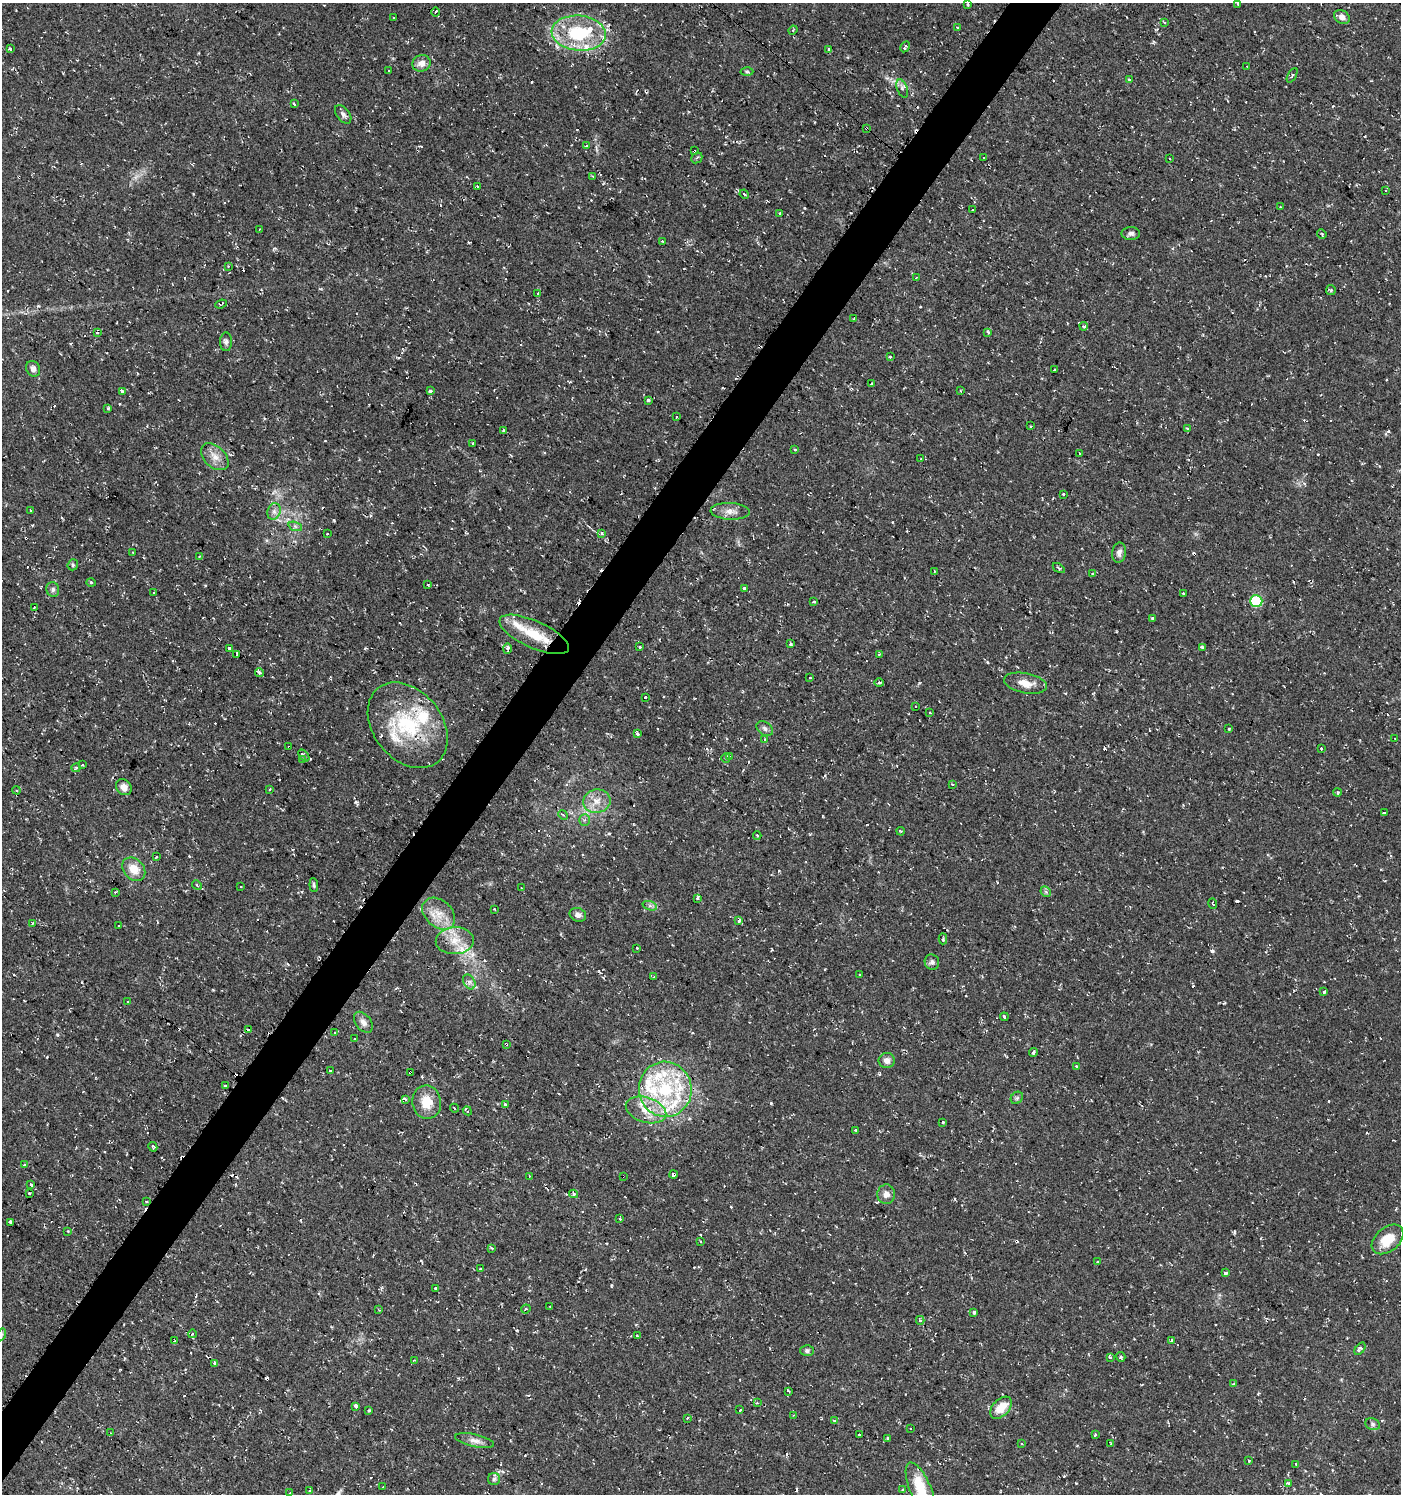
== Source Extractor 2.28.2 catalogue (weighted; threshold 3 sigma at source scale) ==
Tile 7 of 4 x 4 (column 3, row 2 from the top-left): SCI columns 3043-4441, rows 2985-4476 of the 6013 x 5974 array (HDU 1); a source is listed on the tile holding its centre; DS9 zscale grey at full resolution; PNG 1403 x 1496 px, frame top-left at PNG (2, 3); each listed source drawn as its Kron ellipse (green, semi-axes under 4 px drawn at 4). Shown black and unused: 4% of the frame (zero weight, under 2 of 3 exposures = <1% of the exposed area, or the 3 px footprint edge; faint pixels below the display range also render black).
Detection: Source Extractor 2.28.2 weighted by HDU 2 'WHT'; one run over the whole footprint, this tile lists its part. Background 0.0374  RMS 0.004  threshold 0.018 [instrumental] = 3 sigma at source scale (4.5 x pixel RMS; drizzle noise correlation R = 1.50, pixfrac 1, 0.0396/0.0396 arcsec/px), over >= 5 px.
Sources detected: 325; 65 cosmic-ray / hot-pixel residue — neither listed nor drawn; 18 inside a brighter listed object's ellipse — not listed separately; the other 242 listed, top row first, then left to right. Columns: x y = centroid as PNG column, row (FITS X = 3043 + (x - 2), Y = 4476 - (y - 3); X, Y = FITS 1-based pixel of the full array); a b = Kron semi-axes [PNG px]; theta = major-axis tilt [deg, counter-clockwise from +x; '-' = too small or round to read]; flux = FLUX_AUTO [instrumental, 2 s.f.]
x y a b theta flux
968 4 3 2 - 0.4
1238 4 3 3 - 0.61
435 12 4 3 - 1.5
394 17 3 3 - 2.2
1342 17 8 6 -33 2.3
1164 22 3 2 - 0.47
957 28 3 2 - 0.66
793 30 5 4 - 0.52
579 33 27 17 -5 25
905 47 6 3 61 1.9
10 49 4 3 - 0.45
829 50 4 3 - 0.85
421 63 9 8 - 2.8
1247 66 2 2 - 0.24
389 71 2 2 - 0.4
747 72 6 4 -1 0.57
1292 75 8 3 61 0.55
1129 80 3 3 - 0.68
902 89 9 5 -69 1.2
294 104 3 2 - 0.49
343 114 10 6 -52 1.4
867 129 3 2 - 0.6
587 146 4 3 - 0.68
694 151 4 3 - 1.7
984 157 3 3 - 1.7
697 158 6 5 - 0.67
1170 158 3 3 - 0.77
593 176 3 3 - 0.34
477 186 4 3 - 0.41
1386 191 3 2 - 0.5
744 194 5 3 - 0.41
1280 207 2 2 - 0.35
972 210 3 3 - 0.67
780 213 3 3 - 2.4
259 229 3 2 - 0.33
1131 233 9 6 1 1.3
1322 234 5 4 - 0.42
662 241 3 2 - 0.57
228 266 3 3 - 0.57
916 278 3 2 - 0.61
1331 290 5 5 - 0.59
538 293 3 3 - 2
221 304 6 2 20 0.44
854 319 4 2 - 0.36
1084 326 4 3 - 0.7
97 332 4 3 - 0.72
988 332 4 3 - 0.55
226 342 9 6 89 1.2
890 356 3 3 - 1.2
33 369 8 7 - 2
1055 369 3 2 - 0.33
871 383 3 3 - 1.1
122 391 4 3 - 2.3
430 391 3 3 - 0.67
961 391 3 2 - 0.33
648 400 4 3 - 1.6
108 408 4 3 - 0.53
676 416 3 3 - 0.82
1030 426 3 2 - 0.35
1187 428 3 3 - 0.81
504 430 4 3 - 1.1
473 443 4 3 - 0.36
795 449 3 2 - 0.48
1079 453 3 2 - 0.43
215 457 16 10 -44 4.1
921 459 2 2 - 0.27
1063 494 3 3 - 2
30 510 3 2 - 0.36
274 511 8 6 70 1.6
730 511 19 8 -3 3.4
295 526 7 4 -19 0.9
602 533 3 3 - 3.1
327 534 3 2 - 0.44
133 552 3 3 - 0.85
1119 553 10 7 81 1.7
199 556 4 3 - 0.35
73 565 5 5 - 0.68
1059 568 6 3 -34 0.5
934 571 3 2 - 0.37
1092 574 3 3 - 3
91 582 5 3 - 0.39
428 585 3 3 - 0.58
53 589 7 6 - 1.1
744 589 3 3 - 3.6
154 593 3 3 - 0.59
1183 593 3 2 - 0.33
1256 601 6 6 - 22
814 602 3 3 - 0.62
34 607 3 3 - 1.3
1153 618 3 3 - 1.3
534 634 37 13 -24 14
790 644 3 3 - 0.59
640 646 3 3 - 0.92
1202 647 3 3 - 0.78
230 648 3 3 - 2.6
507 649 5 3 - 2
237 654 4 3 - 2.9
879 654 3 2 - 0.51
259 673 4 3 - 1.4
810 678 3 2 - 0.45
879 683 5 3 - 0.57
1025 683 22 10 -11 4.9
645 697 3 3 - 0.88
916 707 3 3 - 0.76
930 713 3 3 - 1.9
408 725 47 34 -51 34
1229 728 3 3 - 0.94
765 729 9 6 -34 1.3
637 734 4 3 - 1.7
1395 738 2 2 - 0.39
765 740 3 3 - 1.1
289 747 3 2 - 0.37
1321 749 3 3 - 1.3
304 756 7 4 -48 1.1
729 756 3 3 - 0.41
726 758 4 4 - 1.1
302 759 3 3 - 1.3
83 765 3 2 - 0.44
76 768 4 3 - 0.45
952 784 3 3 - 0.72
124 787 8 7 - 2.5
269 789 3 2 - 0.68
17 790 4 3 - 0.54
1337 792 4 3 - 0.82
597 801 14 11 9 4.9
1384 813 3 3 - 1.3
563 815 5 3 - 0.5
585 820 6 5 - 0.9
901 831 4 3 - 0.48
757 835 4 3 - 0.62
156 857 3 3 - 0.77
134 869 13 10 -47 5.8
197 885 5 4 - 0.68
314 885 7 4 -84 0.71
241 887 3 3 - 0.78
521 888 3 2 - 0.29
115 892 3 3 - 0.53
1046 892 6 4 -46 0.79
697 898 4 3 - 1.3
1213 903 5 3 - 0.45
650 906 7 4 -18 0.98
494 909 3 2 - 0.27
439 914 18 13 -42 6.7
578 915 8 6 -23 1.7
739 921 4 3 - 2.6
32 923 3 2 - 0.49
118 926 3 3 - 0.63
943 939 5 4 - 0.7
455 941 19 13 2 7.2
637 948 3 3 - 0.97
932 962 7 7 - 1.3
860 974 3 3 - 0.59
654 977 4 3 - 0.37
469 982 8 5 -59 1.3
1324 992 3 3 - 7.5
128 1002 2 2 - 0.36
1004 1017 4 3 - 2.5
363 1022 12 7 -54 2.3
249 1030 4 2 - 0.42
335 1032 3 3 - 0.72
355 1039 3 2 - 0.7
506 1044 3 3 - 0.67
1033 1052 4 3 - 2.6
887 1060 8 7 - 2.5
1076 1066 3 3 - 0.83
330 1071 3 3 - 0.72
411 1073 3 3 - 3.1
225 1086 3 3 - 1.9
665 1089 27 26 - 30
1017 1098 7 5 45 0.78
405 1099 3 3 - 2.5
427 1102 17 14 -81 7.5
505 1105 3 3 - 1.5
454 1108 4 3 - 0.64
646 1110 21 12 -17 8
467 1111 5 3 - 1.7
943 1122 3 3 - 1.3
856 1130 3 3 - 1.8
153 1147 5 3 - 1.4
24 1165 3 3 - 0.57
673 1175 4 3 - 1.5
529 1176 4 2 - 0.32
623 1176 2 2 - 0.34
31 1185 3 3 - 1
29 1193 3 3 - 0.51
573 1194 4 4 - 1.1
886 1194 10 9 - 2.3
146 1201 3 2 - 0.52
620 1219 3 3 - 0.86
11 1222 4 3 - 6
68 1231 3 3 - 0.26
1388 1239 18 12 40 8.9
701 1241 3 3 - 1
492 1248 4 3 - 0.52
1097 1262 3 3 - 0.35
480 1269 3 2 - 0.36
1225 1273 3 3 - 6.1
435 1288 3 3 - 2.9
550 1306 3 2 - 0.31
526 1309 5 3 - 0.59
379 1310 3 3 - 0.35
974 1312 3 3 - 1.1
920 1320 4 4 - 0.85
2 1334 6 4 71 0.54
192 1334 4 3 - 0.37
637 1336 3 3 - 1
1171 1340 4 3 - 0.37
175 1341 4 3 - 1.2
1360 1349 7 4 52 1
807 1351 6 5 - 0.87
1110 1357 3 3 - 1.1
1121 1357 5 4 - 0.72
414 1360 3 2 - 0.28
215 1363 4 3 - 1.5
1234 1384 4 3 - 0.5
789 1391 3 3 - 0.52
757 1403 4 4 - 0.42
356 1406 3 3 - 11
1001 1408 13 8 45 6.1
369 1410 3 2 - 0.47
740 1410 3 2 - 0.78
794 1415 2 2 - 0.33
687 1418 3 2 - 0.4
834 1421 3 3 - 0.86
1373 1424 7 5 -22 0.94
911 1428 3 3 - 0.82
111 1433 3 2 - 0.29
860 1434 3 3 - 1.1
1095 1435 3 3 - 1.3
888 1439 3 3 - 0.55
475 1441 20 6 -12 2.7
1021 1443 4 2 - 0.51
1111 1444 4 3 - 0.53
1249 1461 3 2 - 0.78
1296 1464 2 2 - 0.32
494 1479 6 6 - 0.96
1288 1484 4 3 - 1.7
383 1487 2 2 - 0.29
903 1490 3 3 - 2.7
921 1490 29 10 -68 13
310 1491 3 3 - 1.1
290 1492 3 2 - 0.41
Overlapping masked pixels (flux is a lower limit): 7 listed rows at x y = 867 129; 694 151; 289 747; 506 1044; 411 1073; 673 1175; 623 1176
Isophote crosses this tile's border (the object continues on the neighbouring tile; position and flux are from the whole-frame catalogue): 2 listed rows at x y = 1388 1239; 2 1334
Unlisted compact peaks at least as high as the median listed source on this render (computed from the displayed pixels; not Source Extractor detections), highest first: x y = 1212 951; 771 1103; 356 802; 1388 431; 38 306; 1076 1483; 779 871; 611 1286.